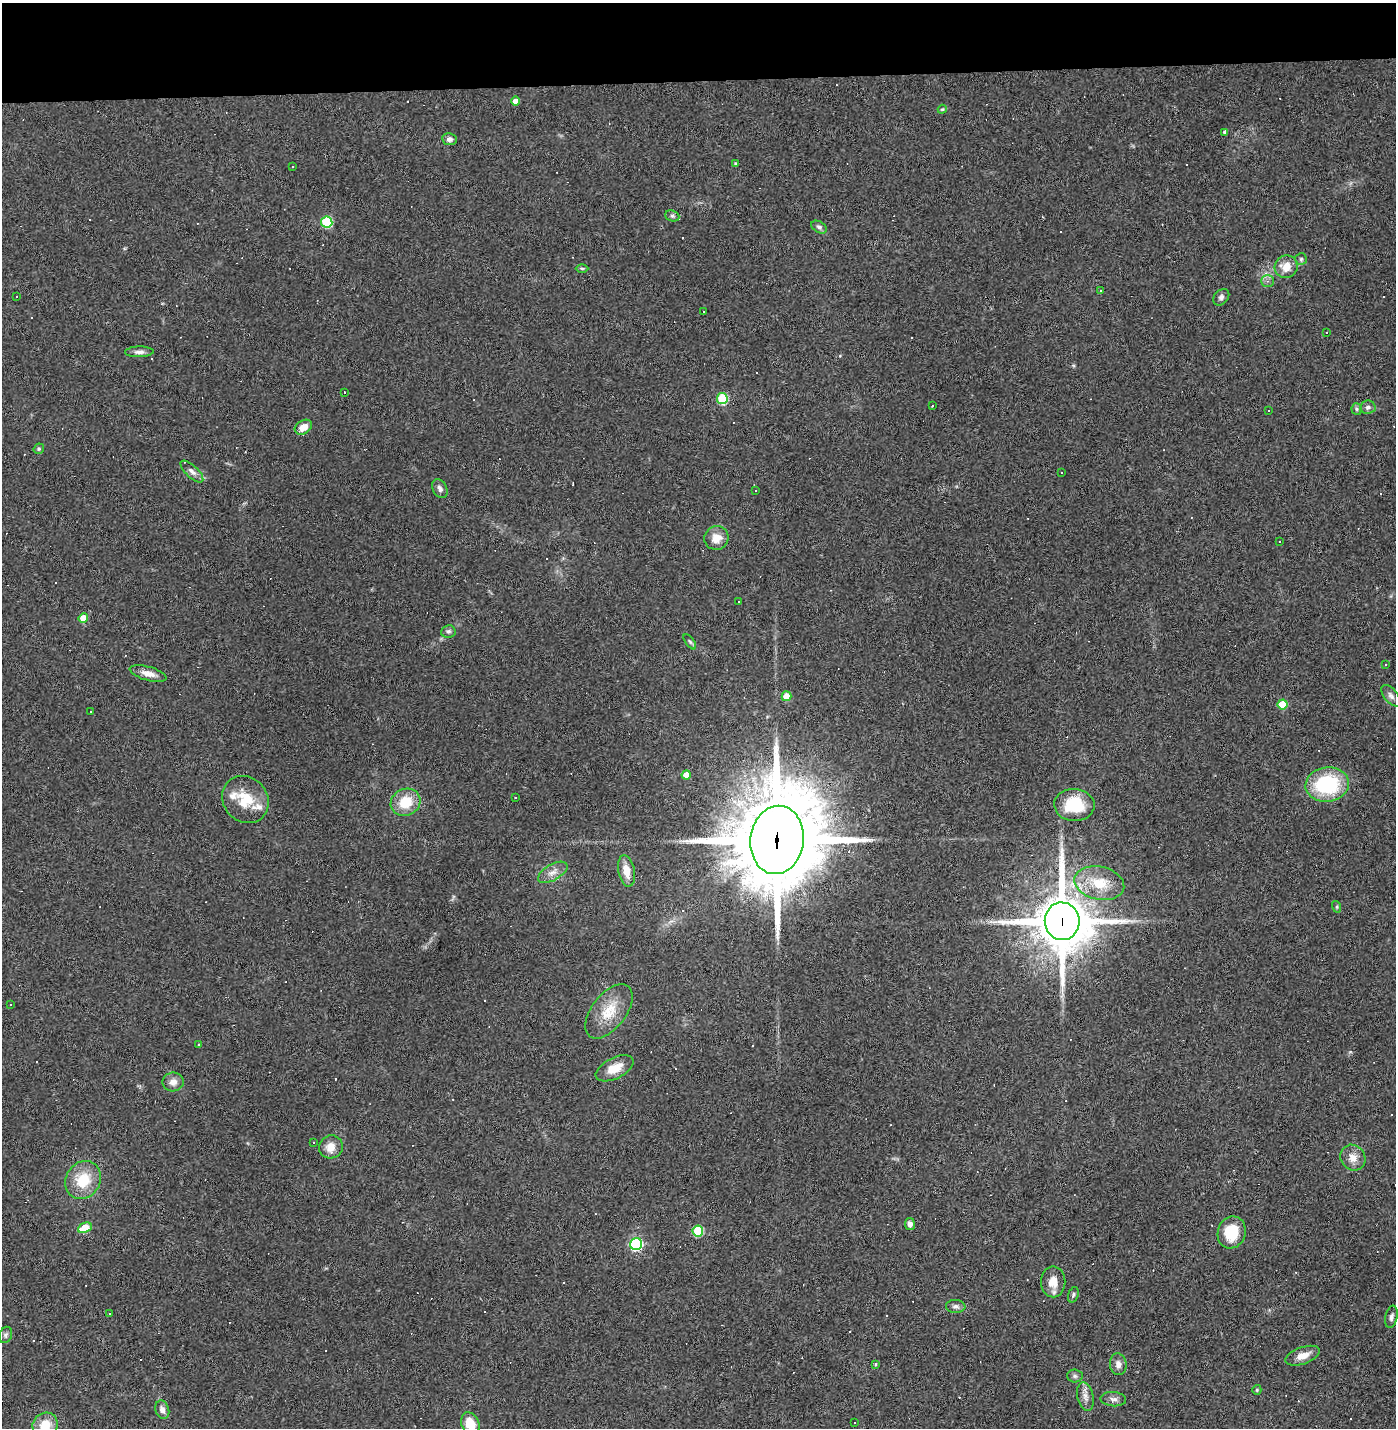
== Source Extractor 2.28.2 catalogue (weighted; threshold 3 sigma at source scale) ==
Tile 2 of 3 x 3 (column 2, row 1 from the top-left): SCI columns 1426-2819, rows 2853-4278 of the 4242 x 4278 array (HDU 1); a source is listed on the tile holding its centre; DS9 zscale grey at full resolution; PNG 1398 x 1430 px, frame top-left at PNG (2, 3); each listed source drawn as its Kron ellipse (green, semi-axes under 4 px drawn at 4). Shown black and unused: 5% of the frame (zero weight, under 3 of 4 exposures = <1% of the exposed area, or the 3 px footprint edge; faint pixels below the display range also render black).
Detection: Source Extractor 2.28.2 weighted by HDU 2 'WHT'; one run over the whole footprint, this tile lists its part. Background 0.0416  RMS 0.005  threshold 0.0224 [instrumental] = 3 sigma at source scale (4.5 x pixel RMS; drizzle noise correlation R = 1.50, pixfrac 1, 0.05/0.05 arcsec/px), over >= 5 px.
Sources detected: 146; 56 cosmic-ray / hot-pixel residue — neither listed nor drawn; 4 inside a brighter listed object's ellipse — not listed separately; the other 86 listed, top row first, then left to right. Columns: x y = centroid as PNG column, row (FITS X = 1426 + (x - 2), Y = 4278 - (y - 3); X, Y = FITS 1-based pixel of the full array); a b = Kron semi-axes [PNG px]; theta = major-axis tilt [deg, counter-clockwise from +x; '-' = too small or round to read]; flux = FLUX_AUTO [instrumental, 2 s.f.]
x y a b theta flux
516 101 4 4 - 3.9
942 109 4 4 - 0.54
1225 132 4 4 - 1.6
449 139 7 6 - 1.7
736 164 4 3 - 1.2
292 166 3 3 - 0.78
672 216 7 5 -21 0.98
327 222 5 5 - 36
819 227 8 5 -31 1.4
1301 259 6 6 - 0.92
1286 267 11 11 - 6.8
582 268 6 4 -1 0.72
1267 281 6 5 - 1.3
1101 291 4 3 - 0.56
17 296 2 2 - 0.38
1221 297 9 7 47 1.6
703 312 3 3 - 3.6
1326 333 3 2 - 0.52
139 352 14 5 1 2.1
344 392 3 2 - 0.42
722 399 5 5 - 35
932 405 3 3 - 1.8
1368 407 8 6 7 1.6
1357 409 6 5 - 0.87
1269 411 2 2 - 0.43
303 427 9 6 31 4.8
39 449 5 5 - 0.72
192 471 14 6 -43 2.5
1062 473 3 3 - 0.84
440 489 10 7 -62 2.1
756 490 3 3 - 0.74
716 538 12 12 - 6.1
1280 541 3 2 - 0.49
739 601 2 2 - 0.53
83 618 5 4 - 7.5
448 631 7 6 - 1.4
690 642 9 4 -54 1
1385 664 3 3 - 4
148 673 19 7 -15 4.6
787 696 5 5 - 11
1391 696 13 6 -52 2
1283 704 5 5 - 16
91 711 3 3 - 0.89
686 775 4 4 - 5.3
1327 784 22 17 6 39
515 798 3 3 - 1.1
245 799 25 22 -47 14
406 802 15 13 28 13
1074 805 20 16 -3 21
777 840 34 26 82 8100
627 871 16 8 -78 5.8
553 872 16 8 30 3.9
1099 883 25 16 -13 14
1337 907 6 4 -73 0.59
1062 921 19 17 -84 2900
10 1005 3 2 - 0.38
609 1011 32 17 52 13
199 1045 3 3 - 0.59
615 1068 20 10 27 7.8
173 1082 10 9 - 3.5
313 1142 3 2 - 0.34
331 1147 12 11 - 5.4
1353 1158 13 12 - 5
83 1180 20 17 58 15
910 1224 6 5 - 2
85 1228 7 5 25 16
698 1231 5 5 - 34
1232 1232 16 14 72 15
636 1244 6 6 - 73
1053 1282 15 12 -89 6.4
1073 1295 8 5 72 0.98
956 1306 10 6 -5 1.7
109 1314 3 2 - 7.2
1391 1317 11 6 78 1.6
6 1335 8 6 69 1.3
1303 1356 18 8 19 5.4
875 1364 4 3 - 0.77
1118 1364 11 8 -84 2.9
1075 1376 8 6 -2 1.2
1257 1390 5 4 - 0.59
1085 1397 15 8 -78 3.2
1113 1399 13 7 -4 2.3
162 1410 9 6 -70 2.8
854 1423 3 2 - 0.5
470 1424 12 8 -68 9.3
45 1425 13 12 - 10
Overlapping masked pixels (flux is a lower limit): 2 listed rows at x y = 777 840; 1062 921
Isophote crosses this tile's border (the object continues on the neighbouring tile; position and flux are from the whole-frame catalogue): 2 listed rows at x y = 470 1424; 45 1425